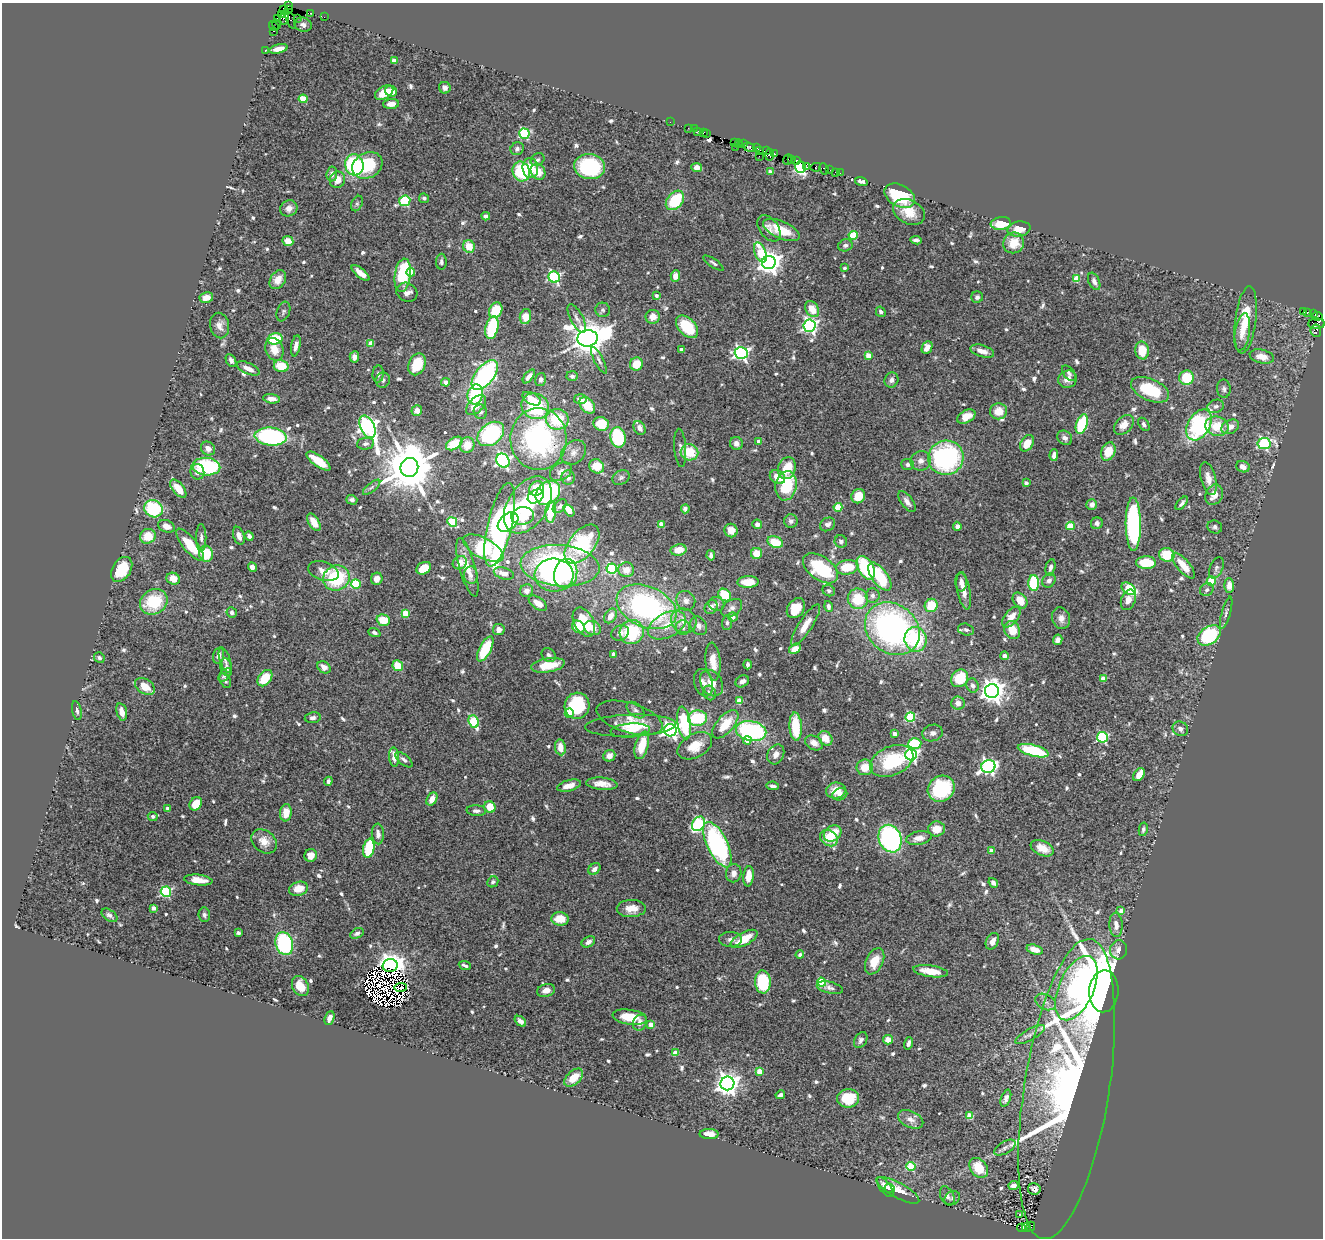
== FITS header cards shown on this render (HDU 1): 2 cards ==
NAXIS1  =                 1321
NAXIS2  =                 1236

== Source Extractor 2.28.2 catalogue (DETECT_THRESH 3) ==
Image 1321 x 1236 px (HDU 1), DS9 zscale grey, 1 PNG px = 1 image px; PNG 1325 x 1240 px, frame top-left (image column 1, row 1236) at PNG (2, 3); each listed source drawn as its Kron ellipse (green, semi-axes under 4 px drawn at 4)
Background 1.16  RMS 0.024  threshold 0.073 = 3 sigma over >= 5 px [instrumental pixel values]
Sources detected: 734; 15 with non-positive FLUX_AUTO (blend fragments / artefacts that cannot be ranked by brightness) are neither listed nor drawn; of the other 719, the 500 brightest by FLUX_AUTO listed and drawn (219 fainter detections omitted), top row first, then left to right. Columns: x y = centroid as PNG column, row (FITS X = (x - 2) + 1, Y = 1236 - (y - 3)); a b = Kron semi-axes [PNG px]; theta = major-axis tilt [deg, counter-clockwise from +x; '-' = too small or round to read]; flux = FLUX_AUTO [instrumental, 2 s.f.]
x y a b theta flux
288 6 2 2 - 8
283 9 4 2 - 7.8
289 9 3 2 - 11
311 13 3 2 - 21
281 15 3 2 - 83
324 17 2 2 - 14
297 18 2 2 - 14
278 19 3 2 - 10
284 19 6 4 81 600
291 20 9 2 -68 37
277 25 5 3 - 28
303 25 9 7 -17 6
274 26 5 2 - 51
273 31 3 2 - 28
279 49 9 4 13 13
265 50 3 2 - 27
394 60 4 4 - 16
445 88 6 5 - 6.9
391 91 6 5 - 13
384 93 10 6 31 35
303 99 4 4 - 49
391 104 8 5 4 13
670 122 2 2 - 13
688 128 2 2 - 14
694 129 2 2 - 16
698 132 3 3 - 56
703 132 3 3 - 36
706 133 3 3 - 34
524 134 5 5 - 170
735 143 4 2 - 38
739 144 4 2 - 59
744 144 3 2 - 29
735 147 3 3 - 9.6
749 147 6 3 -22 130
757 148 3 2 - 9.1
517 149 7 6 - 5.5
760 150 2 2 - 16
766 151 4 2 - 49
774 154 4 3 - 110
770 155 6 4 85 100
759 156 2 2 - 30
791 159 3 2 - 49
538 160 7 6 - 4.1
788 160 6 2 69 57
796 160 3 3 - 98
354 165 10 9 - 160
367 165 16 12 28 96
590 166 15 12 -8 160
697 167 5 4 - 9
800 167 6 5 - 220
807 167 3 2 - 26
816 167 5 4 - 110
530 168 10 8 -84 33
824 169 6 4 -62 17
830 170 3 2 - 24
521 171 10 8 -66 88
538 172 8 7 - 25
770 172 4 3 - 8.6
835 172 2 2 - 13
840 173 2 2 - 8.7
332 174 7 5 83 8
337 180 8 7 - 17
861 181 6 4 -15 6.4
900 196 16 11 -27 79
424 198 5 4 - 4.4
675 200 11 7 49 83
405 201 6 5 - 150
357 204 8 5 63 4
289 208 9 8 - 11
909 212 17 12 -28 31
486 216 4 4 - 6.5
1001 223 10 6 7 41
769 228 15 9 -54 11
1019 229 11 7 11 26
781 230 20 8 -24 38
853 235 4 4 - 58
916 240 5 4 - 5.1
288 241 5 5 - 16
1014 243 11 10 - 29
845 245 7 6 - 4.6
469 246 6 6 - 29
760 253 10 5 -69 49
441 262 8 5 89 4.8
713 263 12 4 -34 4.1
769 263 7 6 - 1600
845 268 3 3 - 4
411 272 4 4 - 46
360 273 11 4 -40 13
403 275 17 8 82 90
675 276 6 4 85 12
554 277 6 5 - 240
1076 279 4 4 - 42
278 280 10 7 56 16
1094 281 9 5 -66 6.7
407 292 11 9 -27 9.9
656 296 4 4 - 5.6
977 297 6 5 - 4.9
206 298 7 5 8 14
812 309 9 6 -58 23
496 310 8 6 60 47
603 310 7 7 - 4.1
283 311 10 6 69 4.2
1304 311 2 2 - 22
881 312 5 4 - 4.4
1307 312 3 3 - 36
1313 313 4 3 - 48
525 316 8 5 78 29
1317 316 5 3 - 28
653 317 7 7 - 15
577 318 15 6 -61 8.6
1246 320 34 10 83 53
1316 324 8 5 0 160
220 326 13 9 -79 11
810 326 6 6 - 430
687 327 13 8 -46 67
492 328 11 6 77 89
1316 331 6 5 - 54
1242 332 19 7 82 20
588 338 10 8 7 4100
275 339 7 5 13 88
371 343 4 4 - 25
296 346 11 4 79 8.3
927 347 6 5 - 15
274 349 12 9 -68 22
681 349 3 3 - 4
1142 350 9 7 -81 34
982 351 12 5 -17 14
741 353 6 6 - 430
868 355 4 4 - 25
1262 356 12 7 -13 17
354 357 5 4 - 10
231 360 7 5 -63 5.2
599 360 15 4 -62 5.7
417 364 11 8 66 53
636 364 6 6 - 32
281 366 7 6 - 36
248 368 12 5 -25 14
1069 373 9 5 -51 4.1
378 374 8 5 86 4.8
485 375 17 9 51 250
529 376 8 4 51 8.3
572 376 5 5 - 4.7
1187 378 7 7 - 56
541 379 6 5 - 4.2
1067 379 9 8 - 14
383 380 8 7 - 5.8
891 380 7 7 - 7.5
446 382 4 4 - 7.1
1224 389 9 7 -88 5.5
1150 390 20 10 -23 78
475 394 10 7 75 88
272 399 8 4 -8 15
532 399 10 5 -27 20
580 399 6 5 - 13
476 405 12 7 45 24
587 405 9 6 -50 40
535 406 14 12 -33 110
1216 406 8 6 19 5.3
417 411 5 5 - 10
999 411 8 8 - 24
480 412 7 6 - 4.6
966 417 10 6 27 21
557 419 11 10 - 69
601 424 8 7 - 40
1082 424 10 5 72 98
1144 424 7 5 -55 4.6
1124 425 11 8 45 19
1199 425 17 11 60 220
1217 426 12 9 -14 37
368 427 12 7 -64 790
1230 427 9 6 29 14
639 428 7 5 -59 9.5
491 434 15 10 38 180
271 436 16 9 -6 210
618 437 10 7 -80 97
1065 438 8 6 -40 6.8
539 439 31 28 88 310
759 441 4 4 - 11
454 443 9 5 34 41
736 443 6 6 - 8.3
1027 443 9 6 59 26
365 444 9 6 9 5.3
1264 444 6 5 - 230
467 445 8 7 - 26
680 448 19 6 -86 7
208 449 7 6 - 12
574 452 14 10 43 13
689 452 9 8 - 48
1108 452 9 7 66 32
1054 455 6 4 88 7.9
946 458 18 17 - 250
318 461 14 5 -35 40
503 461 7 6 - 340
921 461 10 9 - 11
908 464 6 5 - 5.4
597 466 8 6 -40 33
206 467 14 9 -4 140
409 467 9 9 - 10000
1243 467 7 5 -21 8.9
787 468 11 8 72 36
197 472 8 7 - 10
561 472 12 8 30 10
777 477 8 6 -32 18
568 478 7 6 - 7.3
621 478 9 6 29 4.7
1208 478 17 7 -76 17
1026 483 4 3 - 8.1
786 486 15 10 81 77
372 487 11 4 40 4.2
178 489 11 5 -51 29
537 489 8 6 40 38
548 493 14 10 44 170
1214 495 11 8 62 21
536 496 8 6 33 28
858 496 7 6 - 31
352 500 5 4 - 6.1
907 502 12 6 -54 8.4
1182 503 8 3 51 4.5
1092 504 5 5 - 10
528 505 31 20 57 130
560 506 8 5 45 5.2
838 507 4 4 - 60
153 509 9 8 - 110
685 509 4 4 - 4.4
569 510 7 4 -55 22
551 512 11 5 86 53
522 516 12 8 9 36
791 521 7 6 - 6
314 522 10 5 -59 22
452 522 5 4 - 110
508 522 12 8 42 140
1097 523 6 5 - 6.1
661 524 4 3 - 12
757 524 5 4 - 9.1
828 524 8 6 28 6.9
1133 524 27 7 -89 290
500 525 43 12 77 560
166 526 9 6 -21 12
957 526 5 4 - 5.7
1070 526 4 4 - 48
1215 527 7 6 - 4.8
731 530 7 6 - 17
148 536 8 7 - 33
239 536 9 5 -73 11
249 536 5 4 - 6.2
201 538 14 5 -89 7
841 541 6 6 - 5.3
775 542 8 5 -20 40
582 544 23 13 51 170
190 545 20 7 -51 49
483 548 22 10 -28 170
678 550 8 5 11 27
756 553 5 5 - 23
206 554 8 7 - 53
711 555 5 4 - 5.3
1167 555 8 7 - 49
460 563 7 6 - 16
1146 563 10 6 -2 48
560 566 39 20 -4 380
1183 566 16 6 -50 31
252 567 4 4 - 9.8
467 567 30 8 -75 27
847 567 11 7 8 41
1050 567 8 4 76 5.9
424 568 8 5 30 29
821 568 20 11 -36 120
866 568 13 7 -61 98
1216 568 11 6 66 5.9
122 569 14 9 58 52
612 569 5 5 - 150
626 570 8 7 - 17
323 571 16 9 -18 16
504 573 10 5 -15 14
566 574 15 11 78 67
471 575 9 7 -87 7
554 575 19 16 -4 110
880 577 16 8 -53 84
336 578 13 12 - 110
173 579 7 6 - 22
377 579 6 5 - 14
1049 580 7 6 - 6.8
1211 581 4 4 - 69
748 582 10 6 2 28
961 582 10 6 89 8.4
1034 583 8 5 -90 120
356 584 5 4 - 84
1229 585 7 5 -88 11
1129 589 8 5 -35 92
1207 590 7 6 - 5.3
527 591 6 6 - 10
829 591 6 5 - 4
964 591 18 6 -79 16
725 595 7 5 -45 61
873 596 7 7 - 5.8
858 599 10 10 - 52
1128 600 10 7 71 12
686 601 10 9 - 10
1020 601 9 6 -53 23
154 602 14 12 31 81
538 603 10 6 -35 19
716 604 8 6 -18 6.1
931 605 7 6 - 46
828 606 6 4 -76 6.1
646 607 31 20 -23 350
711 607 7 6 - 11
732 608 11 8 34 9.4
796 608 11 8 54 33
232 612 5 5 - 6.4
405 613 4 4 - 42
1226 613 17 4 74 5.1
610 616 8 5 58 15
733 617 4 4 - 11
1011 617 12 6 52 22
1061 618 11 9 -72 11
383 620 7 5 -17 33
684 621 13 12 - 25
584 622 15 9 -62 62
727 623 7 5 88 4.2
667 625 20 12 27 36
806 625 24 7 57 19
699 626 10 7 -58 9
578 627 7 5 -46 27
593 628 9 7 -24 14
683 628 7 7 - 5.3
499 629 6 5 - 11
892 629 29 24 -39 520
966 630 8 6 -14 5.3
1012 630 9 7 -65 28
374 632 6 4 -22 4.8
632 632 12 12 - 96
620 633 9 7 26 7.3
1209 635 13 8 34 120
916 639 12 11 - 110
1058 640 5 4 - 8.2
485 649 14 6 62 86
795 649 6 4 31 19
614 654 4 3 - 9.1
219 655 8 5 73 7.4
549 655 8 6 -44 5.3
1004 656 4 4 - 6.7
99 658 5 5 - 3.9
225 660 13 5 -72 5.5
713 662 19 7 -84 23
748 664 5 3 - 4.7
548 665 17 7 9 44
398 666 5 5 - 37
226 667 9 5 -73 4.8
324 667 7 5 -36 9.9
225 675 8 4 47 5.3
265 678 9 6 52 50
960 678 9 8 - 51
1103 679 4 4 - 24
225 681 8 5 -63 4.1
742 681 7 5 30 9
703 683 14 9 -75 13
712 683 14 10 -57 21
145 686 11 7 -33 24
973 686 7 6 - 6.4
992 691 7 7 - 1600
710 693 7 6 - 7.6
739 701 4 4 - 36
958 703 7 6 - 10
577 706 13 12 - 84
77 710 9 4 -78 5.2
636 710 10 6 -40 6.5
122 712 9 5 -75 12
569 713 4 4 - 69
910 717 5 4 - 120
313 718 8 5 8 5.1
630 718 34 15 -17 31
698 718 10 7 5 110
474 721 6 4 -66 100
684 723 16 6 -82 100
725 724 17 8 49 45
630 725 45 11 2 45
796 726 14 6 -87 62
1180 729 8 7 - 6.5
630 730 20 7 4 15
670 730 6 6 - 600
751 731 15 9 -10 220
932 733 10 8 16 6.9
895 734 4 3 - 8.8
1102 737 5 5 - 170
825 738 8 6 -49 22
747 740 4 4 - 19
814 743 9 6 -29 12
915 743 6 5 - 100
642 745 14 6 74 43
695 746 18 11 29 35
560 747 8 5 -82 19
1033 751 16 5 -15 110
776 754 10 8 63 9.8
911 755 6 5 - 320
609 756 6 5 - 12
394 757 9 5 -86 16
404 760 10 5 -40 5.8
892 761 23 14 24 96
988 766 7 6 - 530
865 767 8 8 - 25
1139 775 7 5 52 18
328 781 4 4 - 4.6
602 784 16 6 -5 17
569 786 12 5 14 16
773 786 6 3 -9 4.6
941 789 14 12 38 130
836 791 10 8 9 26
840 794 7 6 - 7.4
432 799 7 5 59 14
196 804 7 5 54 28
490 807 6 5 - 27
167 808 3 3 - 4.5
476 811 9 5 -4 5.4
286 813 9 6 83 19
153 816 5 4 - 6
698 824 8 6 53 230
936 829 8 7 - 24
1143 829 7 4 79 4
833 833 9 7 35 38
378 834 10 6 -86 8.3
829 838 9 7 -37 33
919 838 13 6 10 14
890 839 14 11 -68 290
264 841 14 10 -39 18
717 845 25 10 -64 300
369 848 9 5 79 92
1042 848 12 7 -23 26
991 851 4 4 - 23
311 855 6 6 - 11
594 869 7 5 43 8.1
734 873 9 7 78 10
748 876 10 5 85 20
198 880 14 5 -6 21
493 882 6 5 - 4
993 883 5 4 - 6.9
298 889 9 7 18 25
166 892 5 5 - 180
154 908 4 3 - 4.9
631 908 14 8 2 23
1121 911 4 4 - 11
109 915 9 5 -34 4.9
204 915 7 5 -84 4.4
560 919 9 6 -6 28
1116 925 12 6 -87 12
238 933 4 3 - 5.9
357 933 7 4 27 5.1
731 939 11 7 -1 8
744 939 15 6 29 39
992 941 9 6 62 12
588 942 7 5 29 8.5
284 943 11 8 -72 170
1035 949 8 4 -17 22
1119 950 9 8 - 12
800 955 4 4 - 4.5
875 961 14 8 65 31
465 965 6 3 -22 4.2
390 966 7 6 - 1800
931 971 17 5 -8 27
763 982 11 8 -87 100
821 982 4 4 - 89
300 986 10 8 -61 27
401 987 6 2 7 8
830 988 13 5 -12 6.5
1076 988 34 17 66 240
546 990 9 6 14 13
1104 991 21 14 86 6900
1046 1002 11 7 -27 9.2
630 1017 17 7 -8 44
329 1018 7 4 67 9.5
520 1021 6 4 -40 7.2
640 1023 8 6 63 12
651 1024 4 4 - 23
1030 1035 17 5 29 8.9
861 1040 8 6 58 6.1
888 1040 5 5 - 16
908 1043 6 3 73 6.9
675 1053 4 4 - 29
759 1071 4 4 - 27
574 1078 11 6 42 25
727 1083 7 7 - 1500
1067 1089 152 42 81 640
780 1095 5 3 - 6.1
848 1098 11 9 2 59
1006 1098 9 5 70 7.4
970 1116 4 4 - 43
911 1119 13 8 -26 12
709 1134 9 5 -1 17
1005 1148 12 6 31 7
911 1166 4 4 - 87
979 1168 11 8 -50 42
1013 1185 5 4 - 7.8
885 1187 12 5 -53 9
890 1188 5 3 - 4
1034 1189 6 5 - 6.2
898 1190 24 7 -28 31
947 1196 10 6 -63 7.6
952 1198 8 6 31 4.7
1019 1215 3 3 - 5.5
1031 1226 5 3 - 170
1027 1227 4 3 - 55
1021 1228 4 3 - 56
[219 fainter detections neither listed nor drawn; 15 non-positive-flux detections neither listed nor drawn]